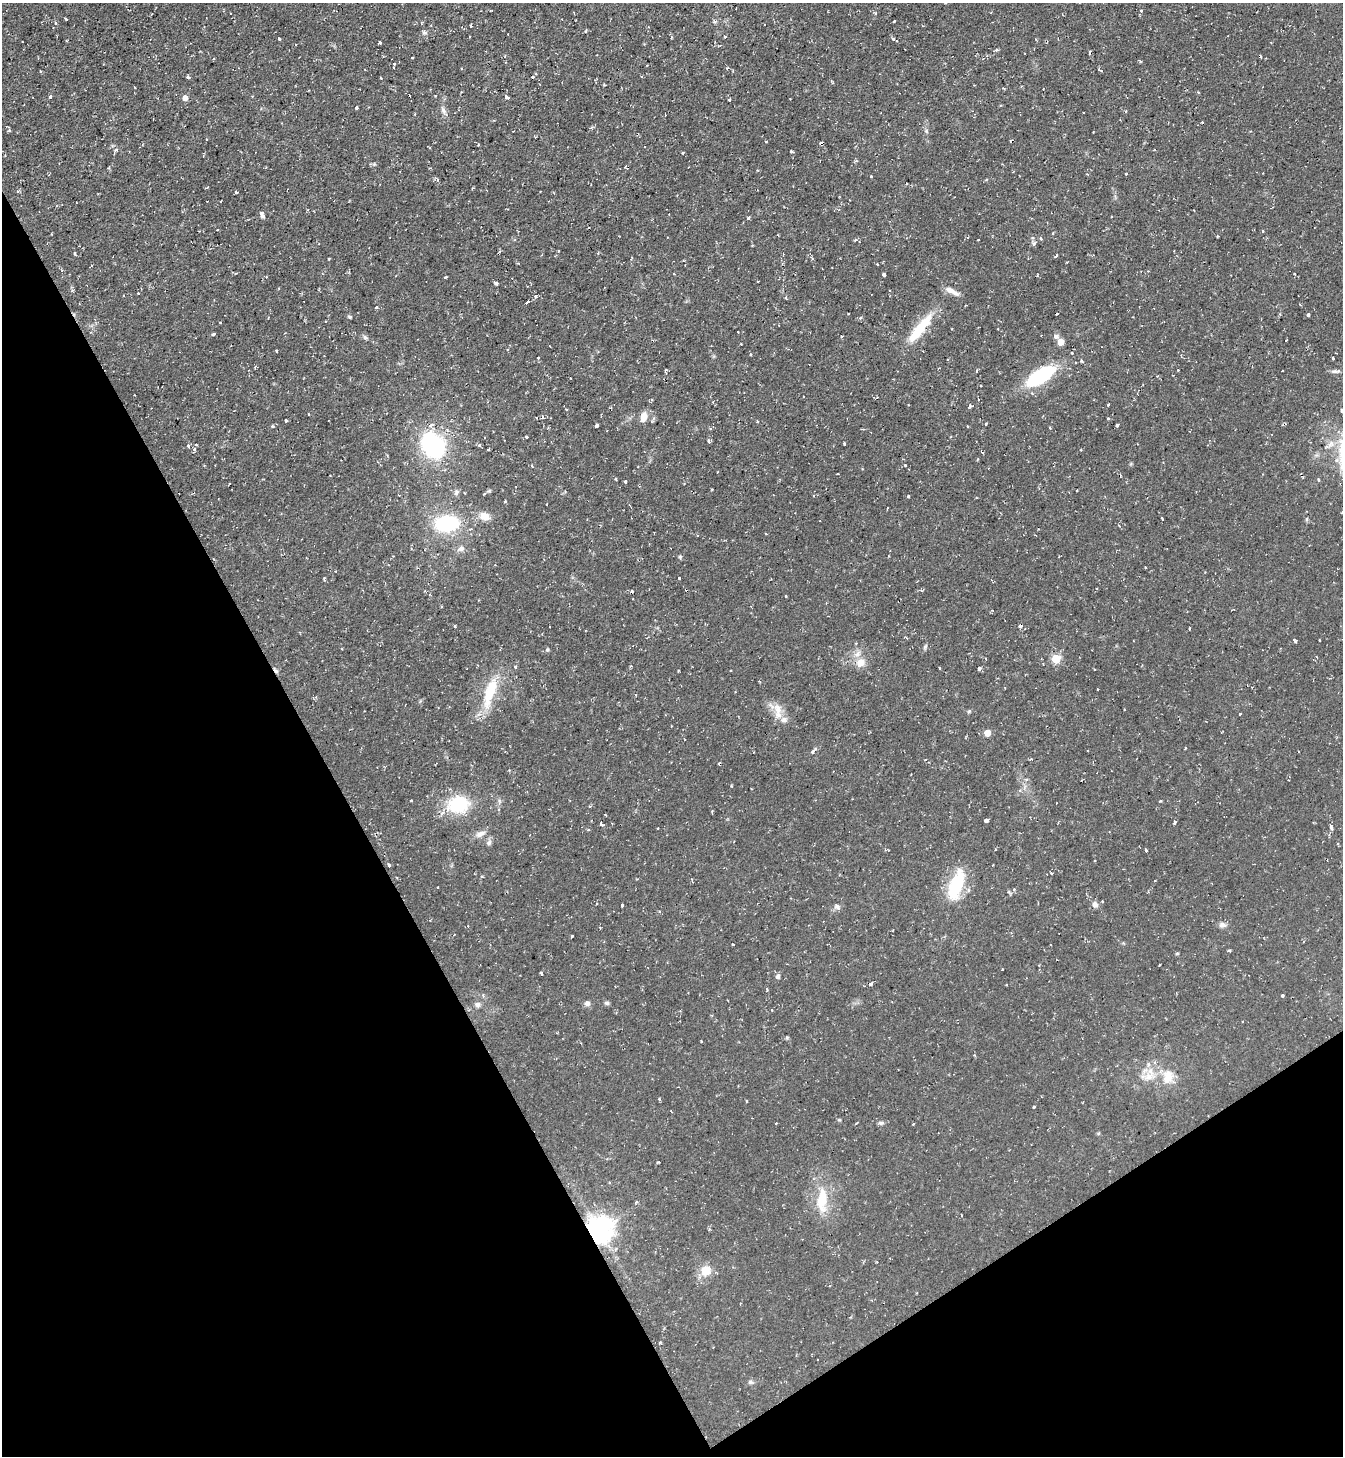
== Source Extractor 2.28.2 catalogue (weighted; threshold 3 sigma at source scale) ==
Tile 14 of 4 x 4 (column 2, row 4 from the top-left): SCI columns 1494-2834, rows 2-1455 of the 5806 x 5816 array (HDU 1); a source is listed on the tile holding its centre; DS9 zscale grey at full resolution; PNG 1345 x 1458 px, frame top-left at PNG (2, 3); no overlay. Shown black and unused: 30% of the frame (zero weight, under 2 of 3 exposures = <1% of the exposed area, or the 3 px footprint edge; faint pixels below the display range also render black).
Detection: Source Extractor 2.28.2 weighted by HDU 2 'WHT'; one run over the whole footprint, this tile lists its part. Background 0.0591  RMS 0.0061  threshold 0.0274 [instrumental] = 3 sigma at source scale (4.5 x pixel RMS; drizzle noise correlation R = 1.50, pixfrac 1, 0.05/0.05 arcsec/px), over >= 5 px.
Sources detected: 218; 19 cosmic-ray / hot-pixel residue — not listed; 4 inside a brighter listed object's ellipse — not listed separately; the other 195 listed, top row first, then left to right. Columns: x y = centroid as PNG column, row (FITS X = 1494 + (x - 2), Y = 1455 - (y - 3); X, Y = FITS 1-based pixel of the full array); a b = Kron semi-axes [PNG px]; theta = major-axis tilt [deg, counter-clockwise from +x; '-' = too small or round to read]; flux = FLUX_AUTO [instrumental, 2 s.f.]
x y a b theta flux
1141 11 4 3 - 0.78
991 13 2 2 - 0.46
66 19 3 2 - 0.6
894 21 3 3 - 2.1
55 23 4 3 - 0.73
471 26 4 2 - 0.68
586 30 4 3 - 0.67
424 32 7 6 - 1.4
725 37 4 3 - 0.5
279 38 4 3 - 1.5
893 39 4 3 - 1.1
379 42 3 3 - 6.1
1089 53 5 3 - 1.1
412 58 3 2 - 0.45
394 63 4 3 - 2.6
188 77 3 3 - 2.8
381 78 3 2 - 0.65
50 96 4 3 - 1.1
507 97 4 3 - 3.1
185 98 5 5 - 3.7
729 99 4 3 - 1
357 107 3 3 - 0.98
443 110 12 6 -73 2.3
1126 111 4 3 - 0.6
926 131 5 5 - 1
535 137 2 2 - 0.41
207 139 3 3 - 0.5
766 141 3 2 - 0.48
820 143 5 2 - 0.57
644 147 3 2 - 1.3
116 150 6 4 31 1.3
791 151 3 3 - 0.97
683 152 3 2 - 0.74
871 176 3 3 - 0.85
207 187 4 3 - 0.55
473 188 4 2 - 0.58
18 191 5 3 - 0.63
236 192 3 3 - 1.3
1194 210 3 2 - 0.46
261 213 5 4 - 1.7
748 218 4 4 - 0.78
217 230 3 2 - 0.6
1263 231 3 3 - 1.2
1041 238 4 3 - 1.1
855 240 6 3 18 0.73
1034 243 7 4 45 1.1
75 254 3 3 - 1
1057 255 4 3 - 1.2
631 258 4 2 - 0.53
877 264 2 2 - 0.56
674 274 3 2 - 0.42
884 275 4 3 - 4.7
758 281 3 2 - 0.46
496 283 5 3 - 2
952 291 19 6 -27 4.7
138 293 3 3 - 0.6
535 297 3 3 - 2
527 302 5 3 - 2.4
376 307 3 3 - 1.1
848 314 2 2 - 0.59
1308 315 3 3 - 14
350 317 6 4 -6 0.82
860 318 5 3 - 0.66
326 321 3 2 - 0.78
221 323 3 3 - 0.99
920 329 43 11 52 21
738 332 2 2 - 0.62
213 334 4 3 - 1.4
365 337 6 5 - 1.2
1286 340 3 2 - 0.55
1060 342 6 6 - 6.2
276 351 3 3 - 1.2
751 355 3 3 - 1.4
538 358 3 2 - 0.8
1333 358 3 3 - 2.3
1082 361 4 3 - 1.1
977 371 3 2 - 0.99
1282 371 2 2 - 0.49
1334 371 10 4 -11 1.6
1040 376 28 12 31 50
908 405 3 2 - 0.56
970 406 5 4 - 0.84
566 409 3 2 - 0.5
1342 410 3 3 - 1.8
644 417 10 7 77 5.9
1108 419 4 3 - 0.58
286 420 3 3 - 1.4
986 424 3 3 - 1.1
597 425 4 3 - 2.7
1117 425 3 3 - 1.2
272 426 4 3 - 0.62
967 426 3 2 - 0.75
526 437 3 2 - 0.63
708 441 5 3 - 1.4
844 444 3 2 - 0.97
433 445 23 17 -56 71
479 445 4 3 - 1.2
188 446 5 4 - 0.96
194 449 6 4 89 0.99
488 450 4 2 - 0.59
982 452 4 3 - 0.69
978 459 3 3 - 0.52
905 465 3 3 - 0.79
838 474 2 2 - 0.77
616 479 4 3 - 0.54
625 481 3 3 - 2.7
456 492 8 6 53 1.5
908 496 3 3 - 1.9
505 501 4 3 - 0.61
1342 512 3 3 - 1.3
484 516 14 9 -18 6.2
1162 518 3 2 - 1.1
1307 519 6 4 71 0.66
447 524 21 14 4 47
461 549 11 7 20 2.6
680 557 5 4 - 0.85
679 578 3 3 - 1.9
786 596 3 2 - 0.46
1021 625 4 3 - 3.2
455 626 3 3 - 1.8
549 627 3 2 - 0.59
1320 640 3 2 - 0.8
1295 641 5 3 - 2.1
547 650 6 4 2 0.84
1056 658 5 5 - 25
860 663 11 10 - 5.9
515 667 4 3 - 1.3
940 668 3 2 - 0.71
979 669 4 3 - 1.7
678 671 3 2 - 0.49
1098 689 3 3 - 1
490 692 43 12 73 23
778 708 16 10 -61 6.5
969 711 5 5 - 0.77
1240 714 3 3 - 0.97
987 733 5 5 - 7.1
814 749 8 3 44 1.1
1185 749 3 2 - 0.44
1031 759 4 3 - 0.71
925 760 3 2 - 0.49
411 800 3 2 - 0.41
1160 801 3 3 - 1.3
458 804 19 15 10 36
986 820 5 4 - 2.6
1175 822 3 3 - 1.8
601 824 4 3 - 3.8
1331 827 6 3 -74 2.5
588 830 4 3 - 0.62
480 834 14 7 23 3.5
489 842 7 7 - 1.8
885 850 4 4 - 0.6
1146 850 4 3 - 2.5
389 865 4 3 - 2.1
1051 873 3 3 - 0.8
956 885 34 13 69 32
437 887 3 2 - 0.69
1009 892 6 4 -70 0.79
1095 904 9 7 -65 2.4
622 905 3 3 - 1.8
837 906 8 6 -27 1.9
1222 925 10 7 -3 2.3
572 936 3 3 - 0.7
733 944 3 2 - 0.56
1229 951 4 3 - 0.78
1177 953 5 3 - 0.58
1160 964 3 3 - 0.81
541 973 4 3 - 2.4
778 976 6 5 - 1.8
615 987 3 2 - 0.46
1282 996 3 3 - 2.9
587 1003 6 6 - 2.3
607 1003 7 5 -13 1.1
477 1004 7 7 - 1.9
772 1010 3 3 - 0.65
1242 1021 2 2 - 0.63
701 1041 2 2 - 0.51
1148 1064 5 5 - 1.7
1149 1076 13 10 21 6.3
1168 1077 17 13 86 9.8
659 1099 4 4 - 0.6
747 1101 3 2 - 0.7
1034 1107 3 3 - 1.6
671 1111 2 2 - 0.38
839 1120 5 4 - 0.65
856 1123 3 2 - 0.88
881 1123 7 5 -9 1.3
913 1124 3 3 - 0.81
658 1162 4 2 - 0.58
822 1200 38 14 88 18
636 1202 4 3 - 0.8
599 1230 8 8 - 690
877 1262 3 2 - 0.49
706 1270 9 8 - 12
660 1343 4 3 - 0.7
750 1382 6 5 - 1.2
Overlapping masked pixels (flux is a lower limit): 3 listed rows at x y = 920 329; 1021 625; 599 1230
Isophote crosses this tile's border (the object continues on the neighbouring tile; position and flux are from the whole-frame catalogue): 2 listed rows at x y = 1342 410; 1342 512
Unlisted compact peaks at least as high as the median listed source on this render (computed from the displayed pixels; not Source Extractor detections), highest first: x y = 445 277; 925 647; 489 491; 787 1038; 374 164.